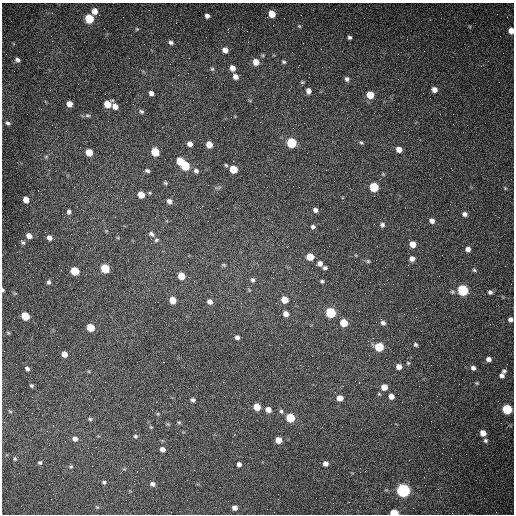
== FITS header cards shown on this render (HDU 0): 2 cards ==
NAXIS1  =                  512 /fastest changing axis
NAXIS2  =                  512 /next to fastest changing axis

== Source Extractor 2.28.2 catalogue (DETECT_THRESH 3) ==
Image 512 x 512 px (HDU 0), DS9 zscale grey, 1 PNG px = 1 image px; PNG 516 x 516 px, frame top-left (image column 1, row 512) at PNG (2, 3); no overlay
Background 1500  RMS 22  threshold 67.1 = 3 sigma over >= 5 px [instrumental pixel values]
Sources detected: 141; all 141 listed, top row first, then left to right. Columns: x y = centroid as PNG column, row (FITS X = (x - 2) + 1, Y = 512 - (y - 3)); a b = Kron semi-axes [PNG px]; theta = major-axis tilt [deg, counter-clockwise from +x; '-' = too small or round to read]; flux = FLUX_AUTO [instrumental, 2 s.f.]
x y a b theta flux
94 11 6 5 - 11000
272 14 6 5 - 24000
207 16 4 4 - 4900
89 19 6 5 - 69000
299 26 6 3 -44 1600
137 29 5 4 - 1600
511 31 5 5 - 12000
51 36 3 2 - 1200
350 37 4 4 - 2800
171 42 6 5 - 3600
225 50 6 5 - 9300
17 60 5 4 - 4300
256 62 6 6 - 16000
284 62 5 4 - 2300
232 68 5 5 - 10000
212 69 5 5 - 2400
235 76 6 5 - 7800
347 79 6 5 - 4200
434 89 6 5 - 8700
308 91 5 5 - 8600
151 93 5 4 - 5700
105 94 2 2 - 700
370 95 6 5 - 27000
69 104 5 5 - 9900
107 104 6 5 - 25000
115 106 6 5 - 10000
141 111 6 5 - 2800
87 115 7 5 -6 3000
8 123 6 5 - 3300
293 128 2 2 - 690
361 142 6 4 -60 2100
291 143 6 5 - 100000
190 144 5 5 - 7300
209 144 5 5 - 16000
399 149 5 5 - 14000
89 152 5 5 - 23000
155 152 6 5 - 46000
46 157 6 4 1 1900
180 161 5 5 - 30000
185 165 6 5 - 76000
226 165 5 4 - 1900
233 169 6 5 - 34000
147 171 5 4 - 3200
196 171 6 5 - 4200
165 183 7 4 -71 2200
299 187 2 2 - 920
374 187 6 5 - 74000
505 188 5 3 - 1500
141 195 5 5 - 22000
26 200 5 5 - 15000
169 201 6 5 - 6100
315 210 5 4 - 5800
69 212 5 5 - 3800
465 214 6 5 - 5700
432 221 6 5 - 6900
382 225 6 6 - 3900
313 227 6 5 - 3500
151 234 7 5 -34 4400
29 236 5 5 - 11000
49 238 5 5 - 6800
156 240 6 5 - 2500
23 242 6 5 - 2400
413 244 5 5 - 17000
468 249 5 5 - 7000
310 257 6 5 - 28000
412 259 6 6 - 7400
368 261 5 4 - 2000
320 263 6 5 - 7100
224 265 6 4 -11 1900
105 268 6 5 - 65000
312 268 2 2 - 740
325 268 4 4 - 3300
474 270 5 4 - 2300
74 271 6 5 - 55000
181 276 5 5 - 24000
273 278 2 2 - 890
252 280 6 6 - 3900
322 281 4 4 - 2500
49 282 5 5 - 3300
3 290 4 3 - 2200
463 290 6 6 - 180000
490 292 6 5 - 3700
173 300 5 5 - 20000
285 300 5 5 - 25000
210 302 6 5 - 7500
276 303 3 2 - 1300
331 313 6 5 - 130000
286 314 6 5 - 9900
25 316 6 5 - 41000
510 319 5 4 - 5100
344 323 5 5 - 31000
383 323 7 6 - 5400
90 327 6 5 - 33000
8 333 4 3 - 1600
237 337 5 4 - 4700
415 345 5 4 - 2800
379 347 6 5 - 68000
64 354 5 5 - 11000
489 359 5 4 - 6500
408 363 5 5 - 1800
399 367 6 5 - 9900
473 368 5 5 - 4800
27 369 5 4 - 4100
504 371 4 4 - 2800
502 376 5 5 - 4400
477 383 5 4 - 1600
31 385 6 5 - 2500
384 387 5 5 - 16000
391 396 5 5 - 9900
340 398 6 5 - 13000
94 399 2 2 - 580
193 400 5 4 - 4000
257 407 5 5 - 29000
268 409 6 5 - 10000
507 409 6 5 - 100000
10 411 6 4 -44 1800
281 411 6 4 -80 2800
158 414 5 3 - 1600
290 418 6 5 - 59000
90 419 6 5 - 2500
189 421 2 2 - 560
179 422 4 4 - 1900
151 427 5 4 - 1400
483 433 5 5 - 12000
135 436 6 5 - 2500
75 439 6 5 - 6700
278 440 5 5 - 17000
485 440 5 5 - 2900
162 449 5 5 - 7000
15 459 5 5 - 2300
40 462 5 5 - 2700
325 463 5 5 - 7800
239 464 5 4 - 4800
71 467 5 4 - 2100
104 482 5 4 - 2700
153 484 6 5 - 4800
403 490 6 6 - 430000
316 498 2 2 - 3200
97 507 5 4 - 1700
235 508 5 5 - 7900
394 513 5 4 - 47000
At the frame edge (FLAGS 8, measured only in part): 4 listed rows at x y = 511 31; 3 290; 510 319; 394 513